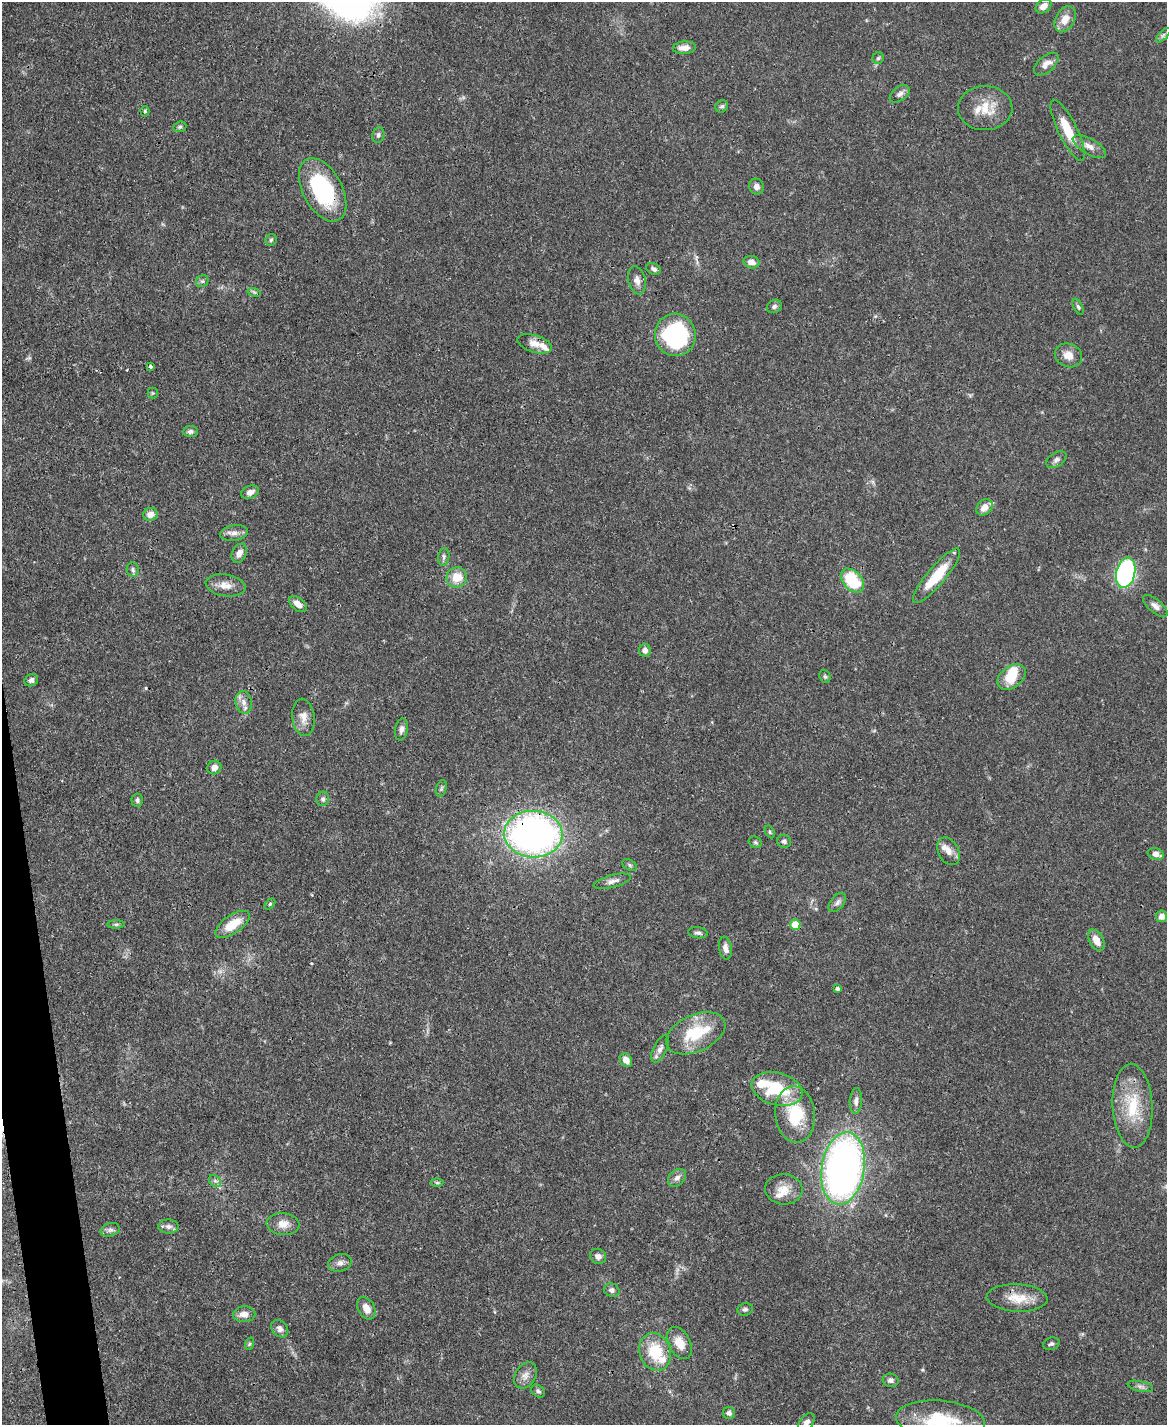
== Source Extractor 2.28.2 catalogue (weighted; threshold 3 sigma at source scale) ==
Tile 7 of 4 x 3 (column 3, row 2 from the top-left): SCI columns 2333-3497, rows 1666-3088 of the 4665 x 4644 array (HDU 1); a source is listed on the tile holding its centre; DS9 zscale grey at full resolution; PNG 1169 x 1427 px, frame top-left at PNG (2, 2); each listed source drawn as its Kron ellipse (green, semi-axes under 4 px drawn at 4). Shown black and unused: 2% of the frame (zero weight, under 3 of 4 exposures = <1% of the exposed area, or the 3 px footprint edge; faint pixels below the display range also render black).
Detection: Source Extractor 2.28.2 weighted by HDU 2 'WHT'; one run over the whole footprint, this tile lists its part. Background 0.0656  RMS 0.0033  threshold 0.015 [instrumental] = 3 sigma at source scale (4.5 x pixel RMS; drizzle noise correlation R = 1.50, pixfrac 1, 0.05/0.05 arcsec/px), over >= 5 px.
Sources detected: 120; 1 inside a brighter object's white glare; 3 cosmic-ray / hot-pixel residue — neither listed nor drawn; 8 inside a brighter listed object's ellipse — not listed separately; the other 108 listed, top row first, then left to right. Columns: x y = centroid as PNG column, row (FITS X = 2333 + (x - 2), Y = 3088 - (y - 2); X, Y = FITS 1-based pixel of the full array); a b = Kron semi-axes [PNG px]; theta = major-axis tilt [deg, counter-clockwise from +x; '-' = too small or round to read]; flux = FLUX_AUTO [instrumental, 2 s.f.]
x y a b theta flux
1044 6 9 6 36 2.7
1065 19 14 9 61 4
1163 35 9 3 45 0.8
684 48 11 6 4 2.6
878 58 6 5 - 0.66
1046 64 15 8 41 2.6
900 94 11 7 36 1.5
722 106 6 6 - 0.76
985 108 27 22 1 8.4
145 111 5 4 - 0.47
180 127 7 5 22 0.64
1068 130 34 9 -64 8.5
378 135 8 6 79 0.87
1089 146 19 8 -30 2.8
756 186 8 7 - 1.5
323 190 34 19 -62 34
271 240 6 5 - 0.63
752 262 8 6 -14 2.1
654 269 7 5 -25 1.1
637 280 14 8 -77 2.1
202 281 6 5 - 0.69
254 292 7 4 -18 0.57
774 306 8 6 31 0.86
1078 307 8 4 -65 0.69
675 335 21 20 - 43
534 344 18 8 -18 3.1
1068 355 14 11 -22 3.2
151 367 4 3 - 1.6
153 393 5 5 - 0.37
190 431 7 5 2 1
1056 460 11 7 34 1.3
250 492 9 6 23 2.1
984 507 9 7 47 3.1
150 514 7 6 - 2.7
234 533 14 7 9 2.1
239 553 10 7 65 2.4
444 557 9 5 82 0.92
133 570 7 6 - 0.95
1126 573 15 9 78 55
936 576 35 9 50 11
457 577 10 10 - 5.6
852 580 14 9 -48 16
225 585 20 11 -9 3.6
298 604 10 6 -38 2.6
1155 606 15 6 -40 1.9
645 650 6 6 - 1.4
825 676 7 5 -68 0.57
1011 677 16 11 38 7.3
31 680 7 6 - 1.2
244 702 11 8 -78 2
303 717 19 11 -83 3.3
401 729 11 6 79 1.3
214 768 7 6 - 2.1
441 788 8 5 71 0.77
323 799 7 6 - 0.92
137 800 6 5 - 0.83
770 832 7 4 -62 0.51
533 834 29 23 -2 140
784 841 7 6 - 1.1
755 842 7 5 -28 0.59
948 851 15 10 -62 2.6
1156 854 8 5 -16 2
630 865 7 5 -28 0.64
612 881 19 6 15 1.9
837 902 11 6 52 1.3
270 904 6 4 46 0.46
1162 916 6 5 - 2
116 924 9 4 0 0.61
233 924 20 9 35 7.4
795 925 5 5 - 7
698 933 10 5 -7 0.99
1096 940 11 7 -60 3.6
725 948 11 6 -81 1.9
837 989 4 4 - 0.89
696 1033 31 18 25 15
660 1049 14 7 64 1.7
626 1060 7 5 -57 2.6
777 1089 26 16 -15 18
856 1101 13 6 86 1.6
1133 1106 42 20 -87 15
795 1114 28 20 -85 16
843 1168 37 21 81 170
677 1178 10 7 43 1.6
215 1181 7 5 -42 0.91
437 1183 6 4 0 0.56
784 1189 18 15 -5 5
283 1224 16 11 -6 3.3
168 1226 10 7 -1 1.4
110 1230 10 6 16 1.1
598 1256 8 7 - 1.7
340 1263 12 8 16 1.8
612 1290 8 6 -23 1.2
1017 1298 30 14 -3 6.9
366 1308 12 8 -62 3.2
745 1309 8 6 14 0.89
244 1314 11 8 2 2.7
280 1329 10 7 -47 1.5
679 1343 17 10 -62 4.6
249 1344 6 4 71 0.54
1051 1344 8 6 16 0.78
655 1352 19 15 -71 12
525 1375 14 10 58 2.4
891 1380 8 6 -14 1.2
1140 1386 13 5 -12 1.3
538 1391 7 5 -42 0.8
729 1413 6 6 - 1
940 1420 44 19 -5 20
806 1423 10 6 54 1.6
Overlapping masked pixels (flux is a lower limit): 2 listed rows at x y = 323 190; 533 834
Isophote crosses this tile's border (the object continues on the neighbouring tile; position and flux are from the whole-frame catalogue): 2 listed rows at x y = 940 1420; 806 1423